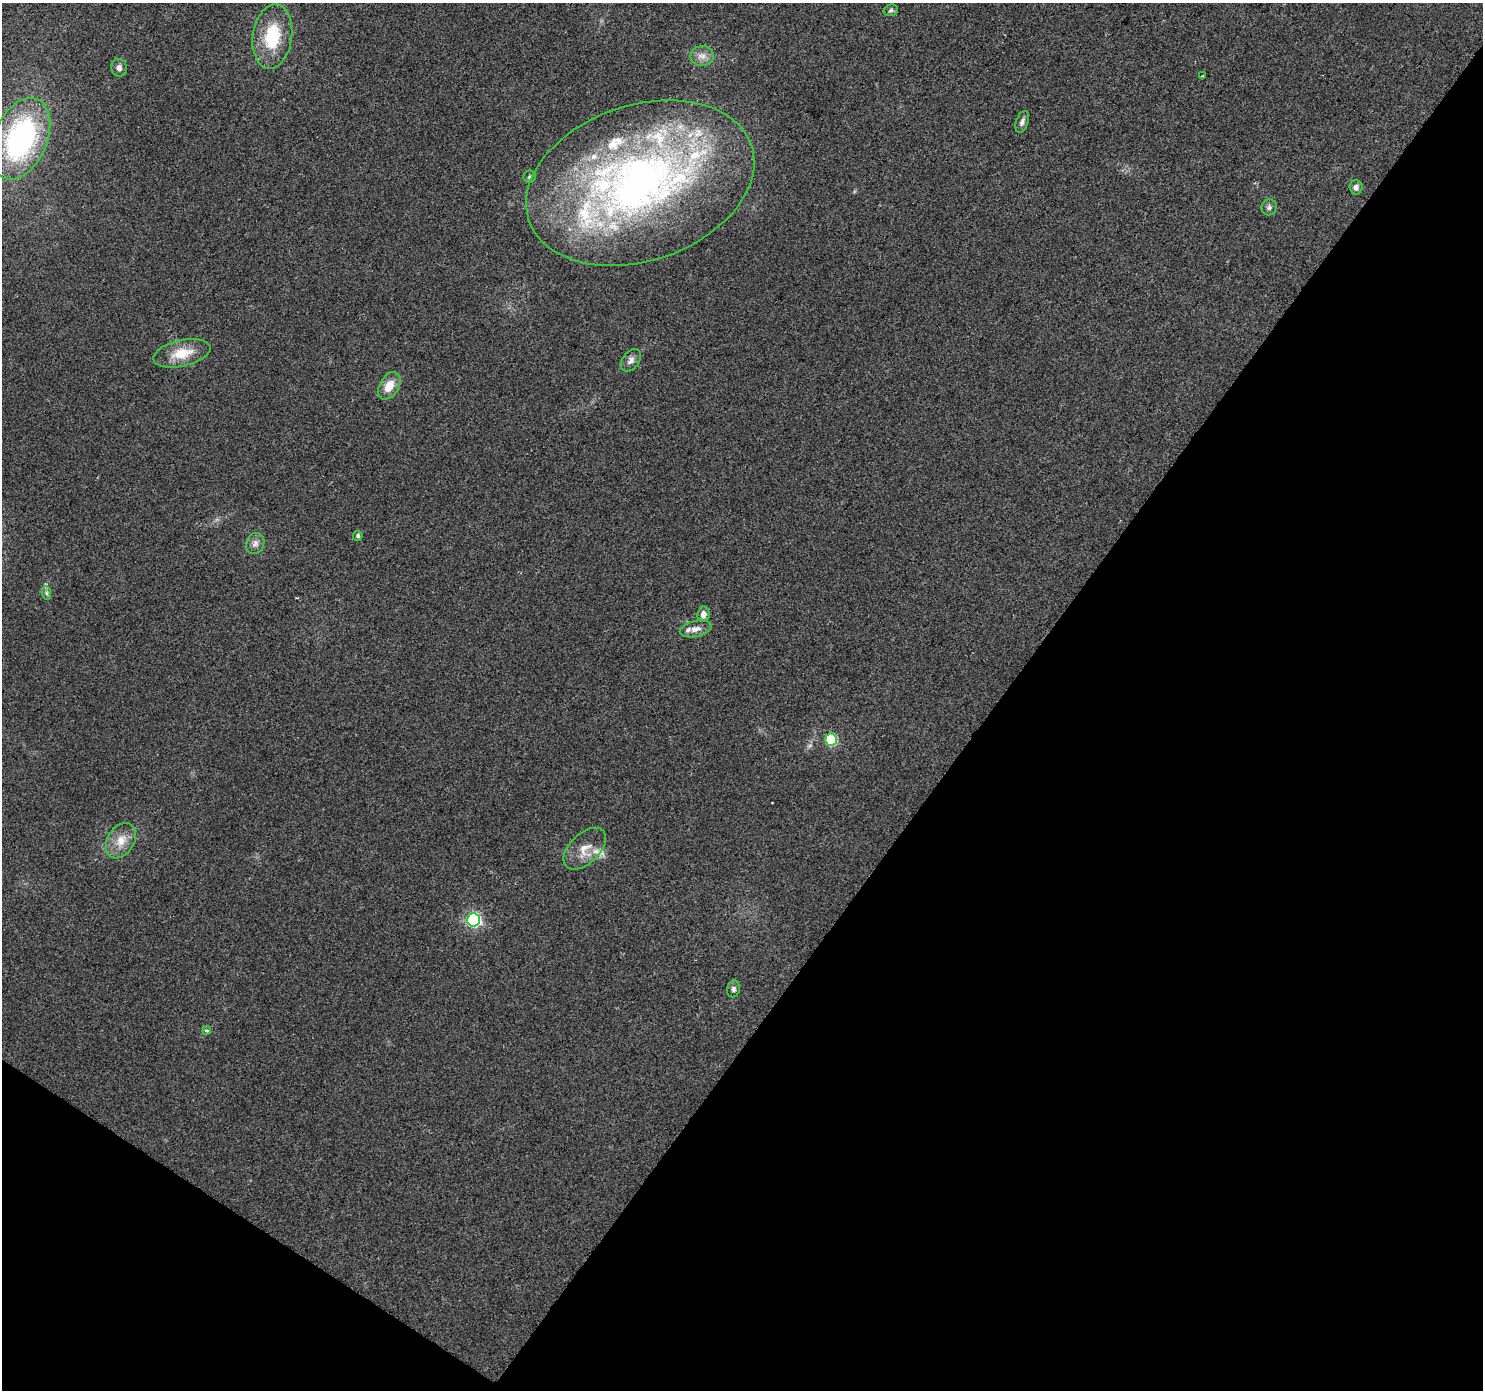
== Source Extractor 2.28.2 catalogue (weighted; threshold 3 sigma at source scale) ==
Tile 15 of 4 x 4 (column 3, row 4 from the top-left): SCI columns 2964-4444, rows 184-1571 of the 5931 x 5986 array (HDU 1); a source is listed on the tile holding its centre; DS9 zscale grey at full resolution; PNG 1485 x 1392 px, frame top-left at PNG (2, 3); each listed source drawn as its Kron ellipse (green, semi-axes under 4 px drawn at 4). Shown black and unused: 37% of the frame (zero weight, under 2 of 3 exposures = <1% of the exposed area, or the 3 px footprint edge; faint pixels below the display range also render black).
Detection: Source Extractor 2.28.2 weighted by HDU 2 'WHT'; one run over the whole footprint, this tile lists its part. Background 0.054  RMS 0.0069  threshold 0.0311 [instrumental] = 3 sigma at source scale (4.5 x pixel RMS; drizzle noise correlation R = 1.50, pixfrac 1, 0.0396/0.0396 arcsec/px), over >= 5 px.
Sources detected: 35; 10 inside a brighter listed object's ellipse — not listed separately; the other 25 listed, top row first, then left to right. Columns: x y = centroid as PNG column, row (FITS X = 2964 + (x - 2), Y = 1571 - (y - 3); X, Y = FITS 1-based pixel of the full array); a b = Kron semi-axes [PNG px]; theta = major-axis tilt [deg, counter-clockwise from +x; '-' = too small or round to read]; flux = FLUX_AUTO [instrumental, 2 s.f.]
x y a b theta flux
891 10 7 5 16 1.5
272 37 32 19 82 35
702 56 11 10 - 5.4
119 68 9 8 - 3.2
1202 76 3 2 - 1
1022 122 11 6 69 2.8
21 139 43 26 67 150
529 177 6 6 - 1.3
640 183 118 78 19 420
1356 187 7 6 - 3
1269 207 8 7 - 2.1
182 353 29 13 13 17
631 360 13 8 52 3.7
389 386 15 9 58 11
358 536 5 4 - 1.9
255 544 11 9 65 3.7
46 593 7 4 -89 1.6
703 614 7 6 - 3.9
696 629 16 8 13 4.9
831 740 6 6 - 63
121 841 19 13 58 10
585 849 26 15 44 12
474 920 7 6 - 140
733 989 8 6 77 2
207 1030 4 4 - 1.8
Isophote crosses this tile's border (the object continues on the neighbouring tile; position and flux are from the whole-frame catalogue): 1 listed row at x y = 21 139